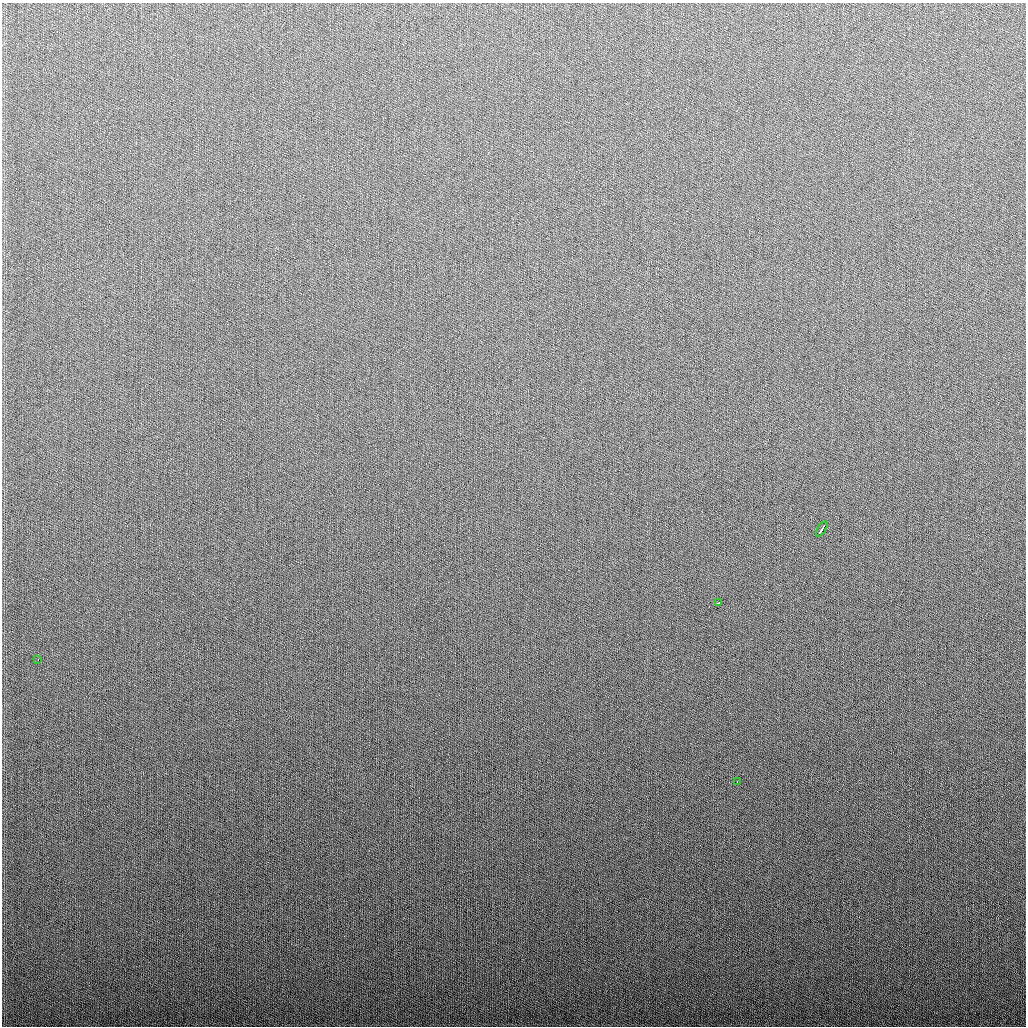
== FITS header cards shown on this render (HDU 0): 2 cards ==
NAXIS1  =                 1024
NAXIS2  =                 1024

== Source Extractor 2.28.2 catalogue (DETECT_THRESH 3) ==
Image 1024 x 1024 px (HDU 0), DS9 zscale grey, 1 PNG px = 1 image px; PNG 1028 x 1028 px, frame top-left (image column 1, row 1024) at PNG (2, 3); each listed source drawn as its Kron ellipse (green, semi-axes under 4 px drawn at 4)
Background 276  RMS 11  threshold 32.6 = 3 sigma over >= 5 px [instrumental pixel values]
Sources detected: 4; all 4 listed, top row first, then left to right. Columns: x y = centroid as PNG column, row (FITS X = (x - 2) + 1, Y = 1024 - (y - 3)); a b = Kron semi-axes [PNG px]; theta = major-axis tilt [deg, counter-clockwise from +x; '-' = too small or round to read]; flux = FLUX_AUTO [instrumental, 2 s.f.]
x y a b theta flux
822 529 8 3 58 4800
718 603 3 3 - 3000
38 660 2 2 - 2300
737 782 3 2 - 2100